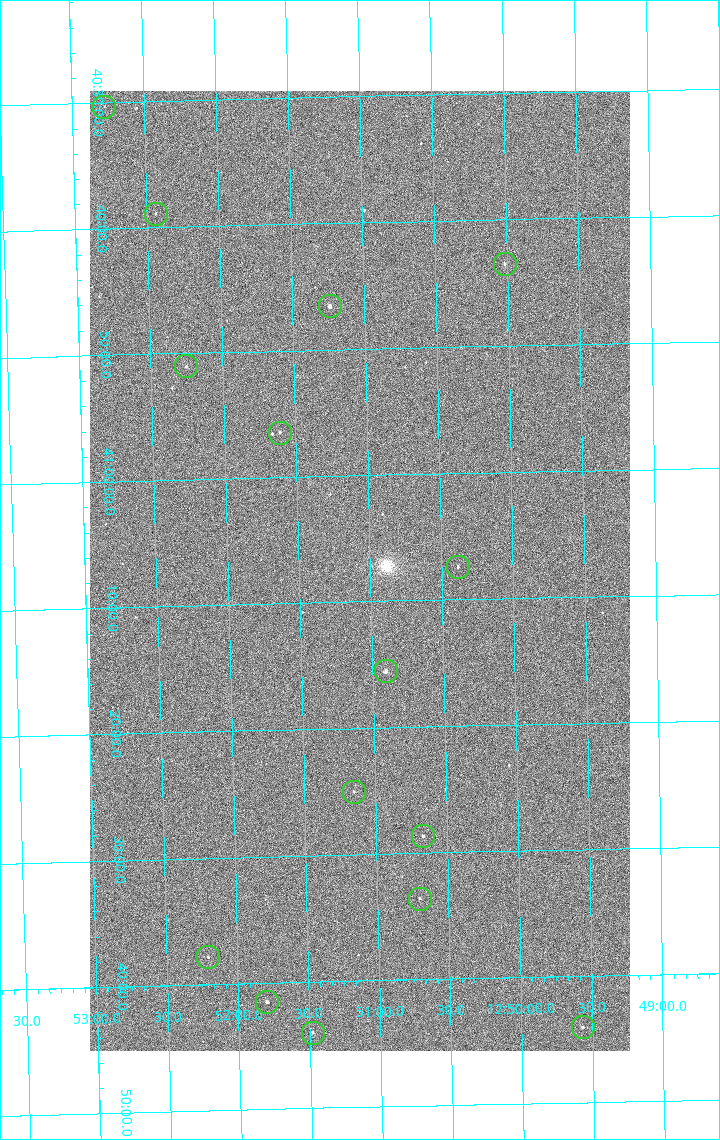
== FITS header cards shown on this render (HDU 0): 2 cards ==
NAXIS1  =                 1080 / length of data axis 1
NAXIS2  =                 1920 / length of data axis 2

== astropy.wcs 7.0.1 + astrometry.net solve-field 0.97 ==
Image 1080 x 1920 px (HDU 0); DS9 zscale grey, zoomed out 1/2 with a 90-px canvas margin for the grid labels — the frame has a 2x2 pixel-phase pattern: the four 2x2 pixel phases sit at different levels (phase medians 1006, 852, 798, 1002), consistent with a one-shot-colour (mosaic) sensor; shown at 1/2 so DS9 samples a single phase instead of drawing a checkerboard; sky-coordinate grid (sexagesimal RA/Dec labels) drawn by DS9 from the SOLVED WCS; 15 Tycho-2 reference stars matched to detected sources circled (green)
Header WCS: none
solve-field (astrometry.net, Tycho-2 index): SOLVED blind (the file carries no WCS)
Solved WCS: RA---TAN-SIP/DEC--TAN-SIP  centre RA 12:51:04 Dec +41:08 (192.77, +41.13 deg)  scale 2.38 arcsec/px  FOV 42.8' x 76.0'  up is -179 deg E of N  parity flipped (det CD > 0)
(file carries no celestial WCS; the grid is the blind solution)
Tycho-2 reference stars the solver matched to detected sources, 15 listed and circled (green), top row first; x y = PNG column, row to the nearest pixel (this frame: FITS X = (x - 90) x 2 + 1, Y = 1920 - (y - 91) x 2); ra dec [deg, ICRS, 3 dp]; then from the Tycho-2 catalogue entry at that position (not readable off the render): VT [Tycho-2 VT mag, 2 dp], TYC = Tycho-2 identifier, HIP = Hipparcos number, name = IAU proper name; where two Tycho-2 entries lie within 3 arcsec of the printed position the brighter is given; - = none
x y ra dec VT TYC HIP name
104 107 193.194 +40.505 12.48 3021-1340-1 - -
156 214 193.109 +40.648 12.32 3021-1216-1 - -
504 264 192.504 +40.725 11.86 3021-1162-1 - -
330 306 192.810 +40.776 9.69 3021-1108-1 - -
186 366 193.064 +40.851 11.36 3021-1025-1 - -
280 433 192.903 +40.941 11.82 3021-941-1 - -
458 567 192.596 +41.123 11.21 3021-53-1 - -
386 672 192.726 +41.259 9.76 3023-213-1 62700 -
354 792 192.787 +41.417 12.26 3023-139-1 - -
423 836 192.667 +41.478 11.08 3023-113-1 - -
420 899 192.675 +41.560 11.35 3023-88-1 - -
208 958 193.051 +41.631 12.16 3023-47-1 - -
267 1002 192.949 +41.692 10.25 3023-19-1 - -
582 1028 192.392 +41.734 11.39 3023-243-1 - -
312 1033 192.870 +41.734 10.72 3023-898-1 - -